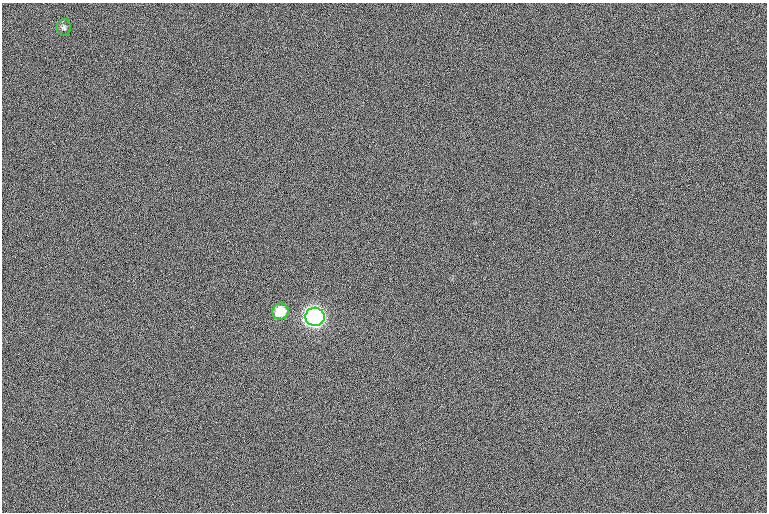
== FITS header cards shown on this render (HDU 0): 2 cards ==
NAXIS1  =                 765  / length of data axis 1
NAXIS2  =                 510  / length of data axis 2

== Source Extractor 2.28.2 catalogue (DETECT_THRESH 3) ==
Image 765 x 510 px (HDU 0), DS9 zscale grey, 1 PNG px = 1 image px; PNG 769 x 514 px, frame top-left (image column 1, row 510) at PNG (2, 3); each listed source drawn as its Kron ellipse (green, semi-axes under 4 px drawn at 4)
Background 0.875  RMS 12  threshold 36.7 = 3 sigma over >= 5 px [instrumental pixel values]
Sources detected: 3; all 3 listed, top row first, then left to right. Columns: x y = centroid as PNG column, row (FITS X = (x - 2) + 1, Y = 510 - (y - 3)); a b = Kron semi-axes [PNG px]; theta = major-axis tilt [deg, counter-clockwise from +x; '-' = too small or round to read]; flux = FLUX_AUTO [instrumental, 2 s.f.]
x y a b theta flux
64 27 8 7 - 2000
280 312 8 8 - 24000
315 317 9 9 - 520000